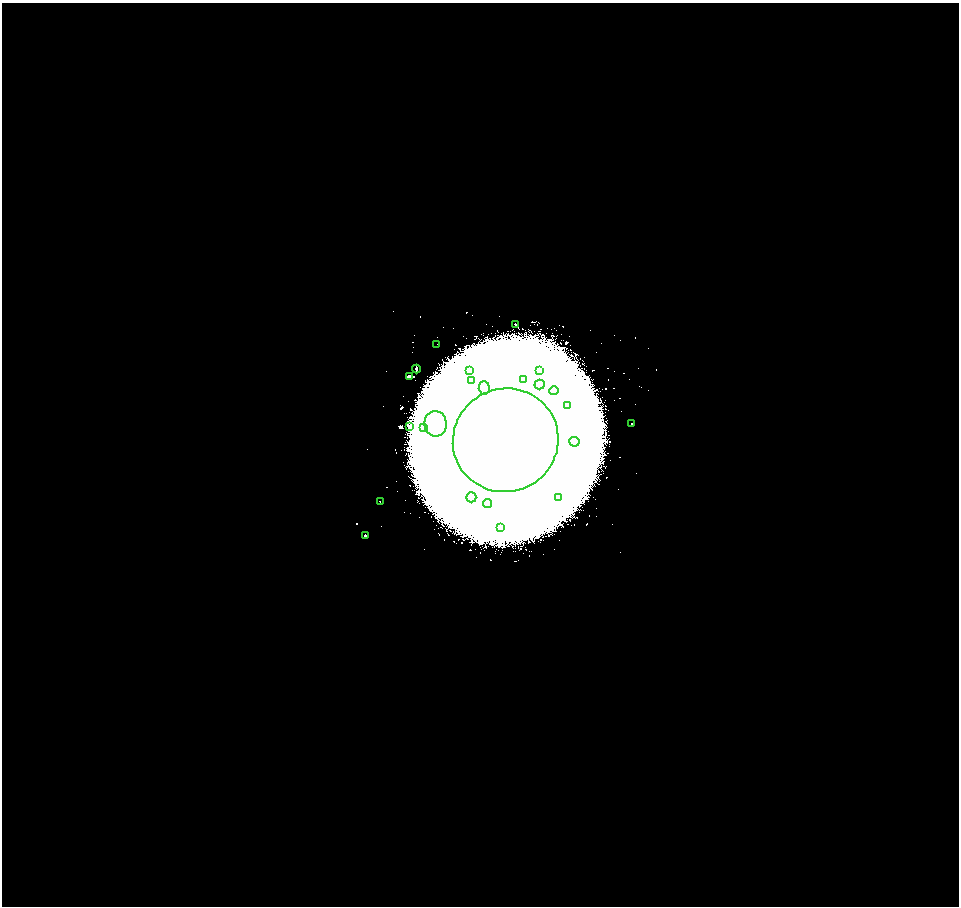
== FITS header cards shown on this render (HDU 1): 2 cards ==
NAXIS1  =                 1913
NAXIS2  =                 1808

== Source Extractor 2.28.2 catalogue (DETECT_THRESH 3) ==
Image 1913 x 1808 px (HDU 1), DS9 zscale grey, zoomed out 1/2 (1 PNG px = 2 x 2 image px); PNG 961 x 908 px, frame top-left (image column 1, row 1807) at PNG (2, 3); each listed source drawn as its Kron ellipse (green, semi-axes under 4 px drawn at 4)
Background 3.3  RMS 0.33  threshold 0.998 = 3 sigma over >= 5 px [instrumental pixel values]
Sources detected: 27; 3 cannot appear on this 1/2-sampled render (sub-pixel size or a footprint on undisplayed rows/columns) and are neither listed nor drawn; the other 24 listed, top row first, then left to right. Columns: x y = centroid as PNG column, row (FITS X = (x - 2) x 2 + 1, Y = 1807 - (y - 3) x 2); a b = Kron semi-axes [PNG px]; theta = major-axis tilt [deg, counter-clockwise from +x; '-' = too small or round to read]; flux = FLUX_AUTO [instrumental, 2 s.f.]
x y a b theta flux
515 324 2 1 - 26
437 344 2 2 - 20
416 369 4 2 - 71
469 370 3 3 - 120
540 371 2 2 - 32
410 376 3 2 - 66
523 379 3 3 - 120
472 380 4 4 - 130
539 385 5 4 - 250
484 388 7 5 -86 350
554 391 5 4 - 170
568 406 2 2 - 44
631 423 2 2 - 54
436 424 13 11 -82 1800
409 427 2 2 - 66
424 427 3 3 - 120
506 440 53 51 25 530000
574 442 5 5 - 220
471 497 5 5 - 240
559 497 4 3 - 110
380 501 2 1 - 31
487 503 4 4 - 180
501 528 3 3 - 1400
365 536 2 2 - 71
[3 sub-pixel or undisplayed-footprint detections neither listed nor drawn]